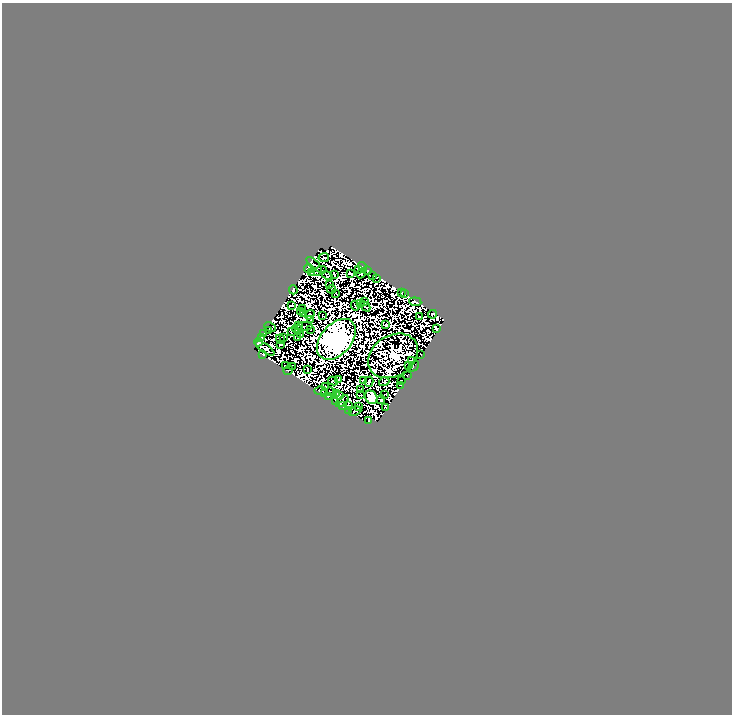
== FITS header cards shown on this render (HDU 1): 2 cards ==
NAXIS1  =                  730
NAXIS2  =                  712

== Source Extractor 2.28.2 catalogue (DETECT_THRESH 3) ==
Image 730 x 712 px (HDU 1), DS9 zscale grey, 1 PNG px = 1 image px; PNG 734 x 716 px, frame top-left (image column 1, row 712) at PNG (2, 3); each listed source drawn as its Kron ellipse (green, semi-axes under 4 px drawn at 4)
Background 0.0639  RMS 1.1e-05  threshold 3.39e-05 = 3 sigma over >= 5 px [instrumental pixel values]
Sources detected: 206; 114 with non-positive FLUX_AUTO (blend fragments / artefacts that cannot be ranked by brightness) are neither listed nor drawn; the other 92 listed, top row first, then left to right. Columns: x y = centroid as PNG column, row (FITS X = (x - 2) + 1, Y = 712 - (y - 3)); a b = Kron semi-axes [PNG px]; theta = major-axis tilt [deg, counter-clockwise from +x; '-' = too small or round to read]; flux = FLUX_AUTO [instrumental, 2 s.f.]
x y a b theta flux
324 258 5 2 - 1.7
314 265 10 3 -44 0.55
363 267 5 3 - 1.2
309 268 5 4 - 1.5
358 269 3 2 - 0.31
368 270 3 2 - 2.2
318 271 9 2 17 1.4
312 273 3 3 - 1.2
350 274 4 2 - 0.51
361 274 5 2 - 1.7
327 275 6 2 -29 0.21
334 275 4 2 - 0.44
372 276 4 2 - 1.4
376 278 3 2 - 0.65
329 285 2 2 - 0.26
332 289 4 2 - 0.97
293 290 4 3 - 3.3
335 293 3 2 - 0.29
402 293 3 2 - 0.071
405 294 2 2 - 0.59
364 302 3 3 - 0.55
415 302 6 3 -7 0.11
360 304 2 2 - 0.49
291 305 4 2 - 0.48
355 306 5 2 - 0.86
365 306 6 2 -44 0.017
303 309 3 2 - 0.24
301 311 2 2 - 0.41
303 314 3 2 - 0.5
432 314 4 2 - 0.88
310 315 5 2 - 0.29
322 316 3 2 - 0.21
419 317 3 2 - 0.088
311 319 3 2 - 0.24
385 325 4 3 - 1.4
299 326 4 2 - 1.4
305 326 8 2 1 1.7
270 327 6 3 -28 0.71
297 329 5 2 - 1.4
310 329 3 2 - 0.81
436 329 4 3 - 0.61
269 330 2 2 - 0.82
291 332 4 2 - 0.046
264 333 2 2 - 0.49
300 335 3 2 - 0.076
284 337 4 2 - 0.12
262 338 3 2 - 0.19
298 338 3 2 - 0.64
280 339 4 2 - 0.51
336 339 24 15 49 5900
258 342 4 2 - 0.44
280 345 3 2 - 0.36
265 348 11 4 -34 1
421 354 3 2 - 0.65
263 355 3 3 - 1
393 356 27 20 32 310
412 361 3 2 - 1.1
408 365 3 2 - 1.4
285 366 2 2 - 1
292 366 2 2 - 0.53
413 366 6 2 46 1.8
307 369 4 2 - 0.48
288 370 5 2 - 0.3
407 375 2 2 - 0.35
339 379 3 2 - 0.74
363 380 2 2 - 0.58
401 380 3 2 - 0.9
333 381 5 3 - 0.087
369 382 5 2 - 1.1
384 382 5 3 - 0.74
401 385 2 2 - 0.71
326 386 2 2 - 0.44
360 390 4 2 - 0.15
320 391 6 3 -2 1.2
331 392 5 2 - 0.21
336 393 3 2 - 1.3
325 394 4 2 - 1.6
385 394 2 2 - 0.81
339 395 3 2 - 0.4
360 395 3 2 - 0.29
329 397 4 3 - 0.61
371 397 7 5 -57 220
381 400 4 2 - 0.49
335 401 3 2 - 2.9
342 401 8 3 43 0.72
343 406 4 3 - 0.21
348 406 2 2 - 2.4
359 407 3 2 - 2.2
386 407 4 2 - 0.4
348 411 2 2 - 0.093
355 411 6 2 21 0.038
369 421 3 2 - 1
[114 non-positive-flux detections neither listed nor drawn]